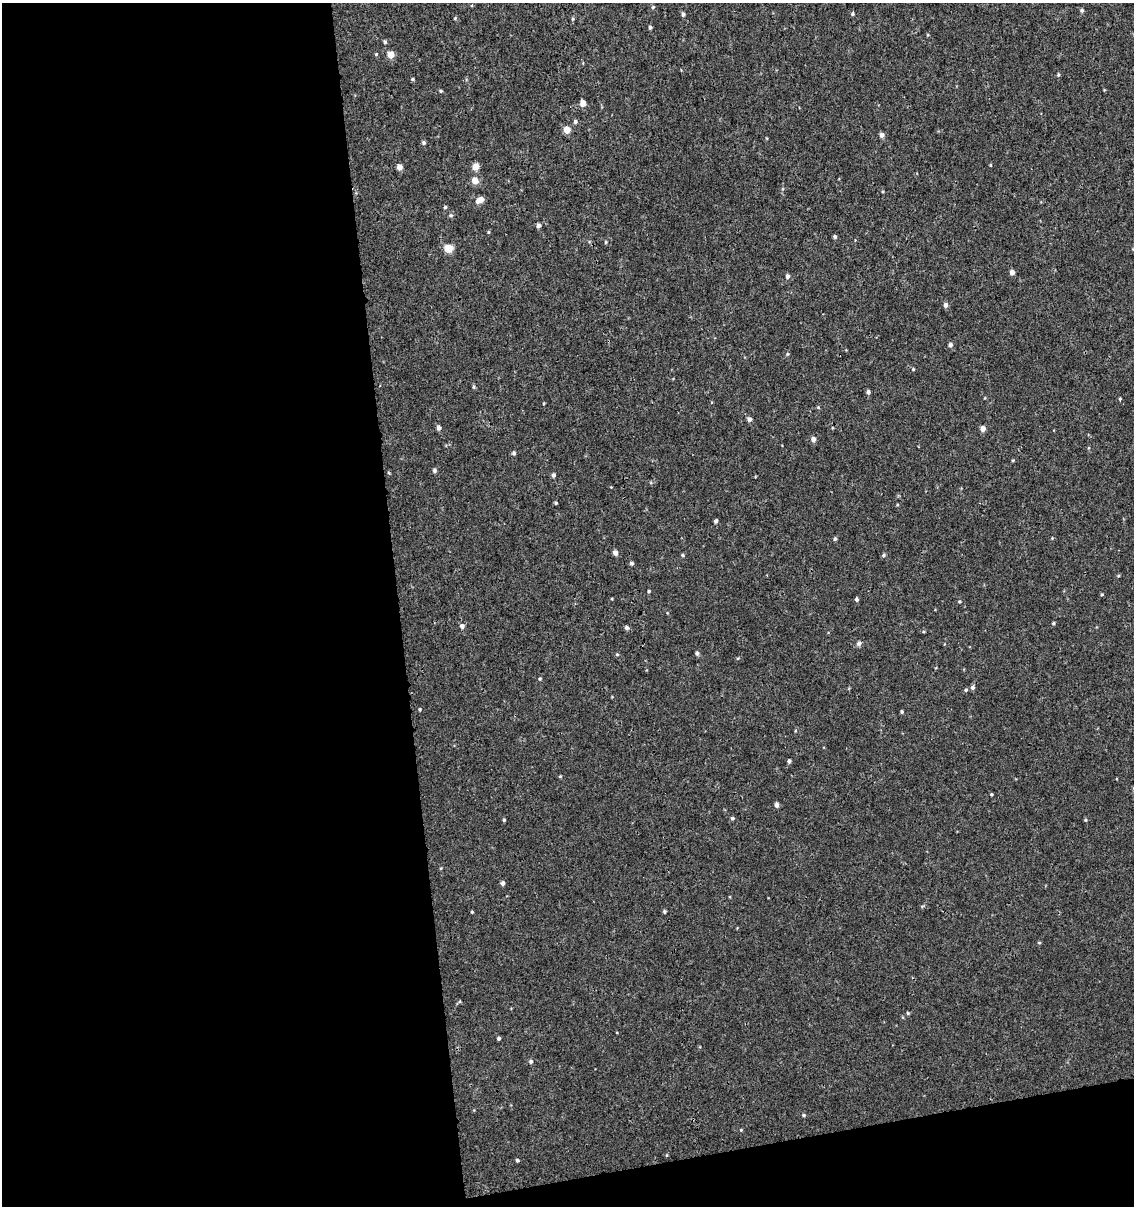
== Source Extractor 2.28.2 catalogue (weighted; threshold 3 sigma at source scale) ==
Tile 13 of 4 x 4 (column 1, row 4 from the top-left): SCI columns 80-1211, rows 48-1251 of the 4644 x 4910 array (HDU 1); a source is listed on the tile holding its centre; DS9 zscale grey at full resolution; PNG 1136 x 1208 px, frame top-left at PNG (2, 3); no overlay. Shown black and unused: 38% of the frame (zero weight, under 3 of 4 exposures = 4% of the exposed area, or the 3 px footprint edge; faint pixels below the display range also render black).
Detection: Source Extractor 2.28.2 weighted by HDU 2 'WHT'; one run over the whole footprint, this tile lists its part. Background 5.43e-06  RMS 0.0026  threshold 0.0117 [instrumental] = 3 sigma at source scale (4.5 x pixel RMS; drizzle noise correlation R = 1.50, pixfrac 1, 0.0396/0.0396 arcsec/px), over >= 5 px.
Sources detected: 86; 1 cosmic-ray / hot-pixel residue — not listed; the other 85 listed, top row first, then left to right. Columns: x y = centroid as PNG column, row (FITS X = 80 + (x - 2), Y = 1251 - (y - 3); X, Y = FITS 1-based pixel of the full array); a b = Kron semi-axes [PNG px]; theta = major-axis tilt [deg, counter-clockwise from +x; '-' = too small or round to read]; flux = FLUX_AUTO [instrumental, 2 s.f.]
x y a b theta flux
653 7 5 3 - 0.26
1082 10 5 4 - 0.45
683 14 5 4 - 0.5
852 14 4 4 - 0.33
455 18 4 3 - 0.23
572 19 5 3 - 0.34
650 27 4 3 - 0.46
385 42 5 4 - 0.34
391 55 5 5 - 3.3
1058 75 5 4 - 0.31
413 79 4 3 - 0.29
441 91 4 4 - 0.26
582 103 5 4 - 2
575 122 6 4 89 0.46
567 130 5 4 - 4
881 135 6 5 - 0.87
423 143 4 4 - 0.47
990 165 4 3 - 0.2
476 166 5 5 - 2.8
399 167 4 4 - 2
475 180 6 5 - 2.6
480 200 8 5 31 2.2
445 207 4 4 - 0.33
451 215 6 4 -20 0.39
538 225 4 4 - 0.84
488 232 4 4 - 0.26
835 236 4 4 - 0.41
606 242 5 3 - 0.25
449 248 5 5 - 7.2
1012 272 5 4 - 1.1
787 276 6 5 - 0.61
945 305 5 4 - 0.83
950 345 5 5 - 0.7
787 354 5 4 - 0.29
913 369 4 4 - 0.26
474 387 5 3 - 0.33
868 392 5 4 - 0.54
1120 399 4 3 - 0.25
818 407 5 3 - 0.23
749 419 5 5 - 0.86
438 427 5 5 - 0.93
983 429 5 4 - 1.5
813 439 5 5 - 1.2
514 453 5 5 - 0.48
1013 460 5 3 - 0.21
434 471 5 4 - 0.55
553 475 5 4 - 0.57
556 503 4 3 - 0.32
716 521 4 3 - 0.6
835 539 5 4 - 0.39
615 553 5 4 - 1.1
683 555 4 4 - 0.32
883 555 5 4 - 0.41
632 563 4 4 - 0.54
649 591 4 3 - 0.29
1102 594 4 4 - 0.28
856 599 4 4 - 0.47
959 601 4 3 - 0.28
1053 623 5 4 - 0.3
462 626 5 5 - 0.86
627 627 5 5 - 0.64
859 643 5 5 - 0.73
697 653 5 4 - 0.6
617 654 5 3 - 0.25
540 679 4 3 - 0.29
972 687 5 5 - 0.64
966 690 5 4 - 0.36
420 709 4 3 - 0.26
902 712 4 3 - 0.32
789 761 4 4 - 0.55
991 794 3 3 - 0.25
776 805 5 4 - 0.87
732 818 4 4 - 0.47
504 820 4 3 - 0.3
1086 820 4 4 - 0.28
503 883 5 4 - 0.66
664 911 4 4 - 0.37
472 912 3 3 - 0.23
1039 943 4 4 - 0.28
460 1001 5 3 - 0.24
908 1013 4 4 - 0.31
499 1038 3 3 - 0.5
531 1061 5 5 - 0.52
803 1115 5 4 - 0.36
741 1130 4 4 - 0.21
Overlapping masked pixels (flux is a lower limit): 2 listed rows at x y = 391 55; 438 427